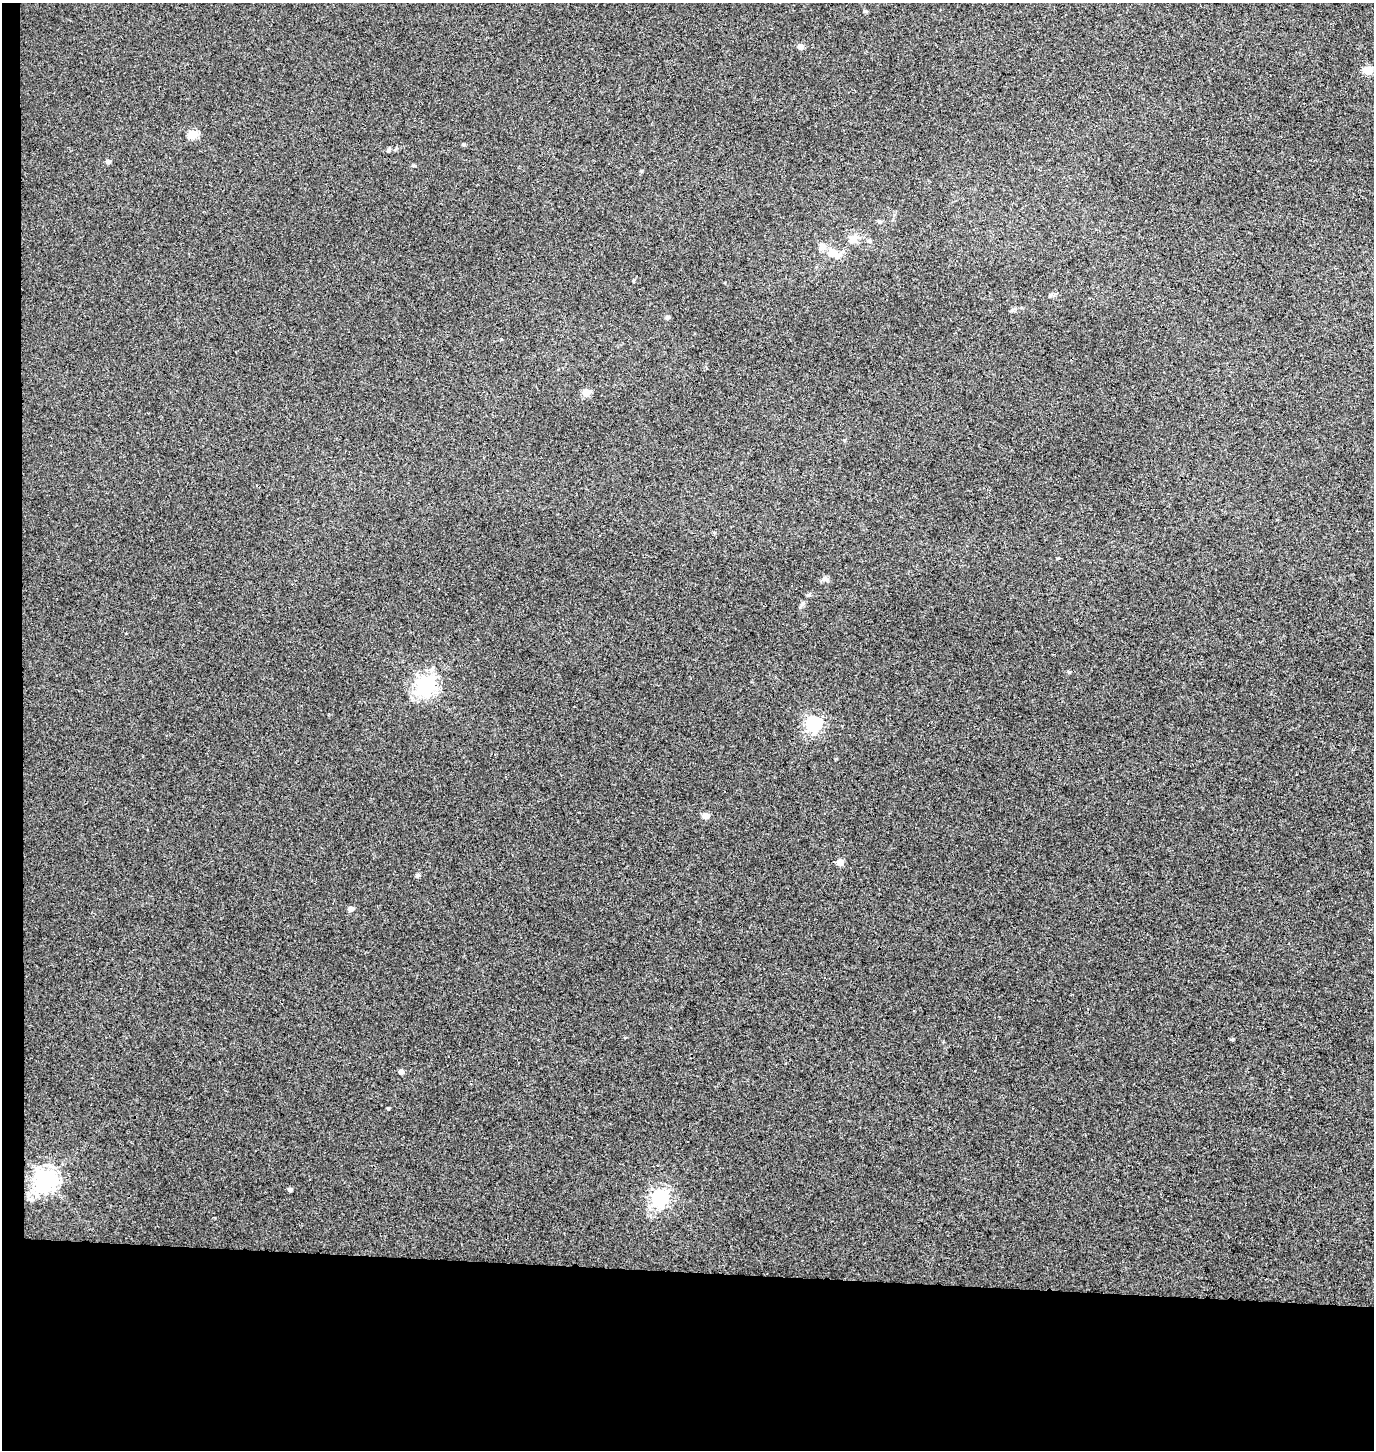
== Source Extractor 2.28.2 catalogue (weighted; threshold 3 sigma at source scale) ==
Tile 7 of 3 x 3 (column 1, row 3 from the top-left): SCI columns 271-1642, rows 12-1459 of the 4656 x 4358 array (HDU 1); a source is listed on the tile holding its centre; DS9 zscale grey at full resolution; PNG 1376 x 1452 px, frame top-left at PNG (2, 3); no overlay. Shown black and unused: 14% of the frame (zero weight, under 3 of 4 exposures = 5% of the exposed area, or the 3 px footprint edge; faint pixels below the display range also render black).
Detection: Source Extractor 2.28.2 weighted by HDU 2 'WHT'; one run over the whole footprint, this tile lists its part. Background 0.00244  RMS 0.004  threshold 0.018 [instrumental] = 3 sigma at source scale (4.5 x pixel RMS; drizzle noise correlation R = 1.50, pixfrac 1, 0.0396/0.0396 arcsec/px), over >= 5 px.
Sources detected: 32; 1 inside a brighter listed object's ellipse — not listed separately; the other 31 listed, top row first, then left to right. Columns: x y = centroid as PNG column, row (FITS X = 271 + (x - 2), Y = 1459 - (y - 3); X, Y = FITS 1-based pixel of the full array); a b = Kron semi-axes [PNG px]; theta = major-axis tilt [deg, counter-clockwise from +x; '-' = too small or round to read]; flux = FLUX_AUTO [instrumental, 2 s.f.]
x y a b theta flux
865 11 5 4 - 0.62
800 47 5 5 - 2.7
1368 70 5 5 - 12
193 134 5 5 - 15
463 145 6 4 -1 0.48
388 150 7 5 47 0.72
108 161 5 4 - 1.3
641 171 4 4 - 0.49
853 240 14 10 29 3.4
822 247 10 9 - 2.1
831 253 13 10 27 4
1051 295 6 5 - 0.67
667 318 5 5 - 0.83
586 393 5 5 - 7.9
844 440 5 4 - 0.43
826 579 7 4 -19 0.84
802 604 9 4 54 0.9
432 669 9 6 44 1.5
1069 672 5 4 - 0.5
426 685 7 7 - 200
814 724 7 6 - 88
705 816 5 5 - 4
840 862 5 5 - 4.2
417 875 5 5 - 0.81
351 909 5 4 - 2.3
1232 1039 5 4 - 0.49
401 1072 5 4 - 1.8
388 1109 4 3 - 0.45
46 1180 8 8 - 290
290 1190 4 3 - 1
660 1198 7 7 - 140